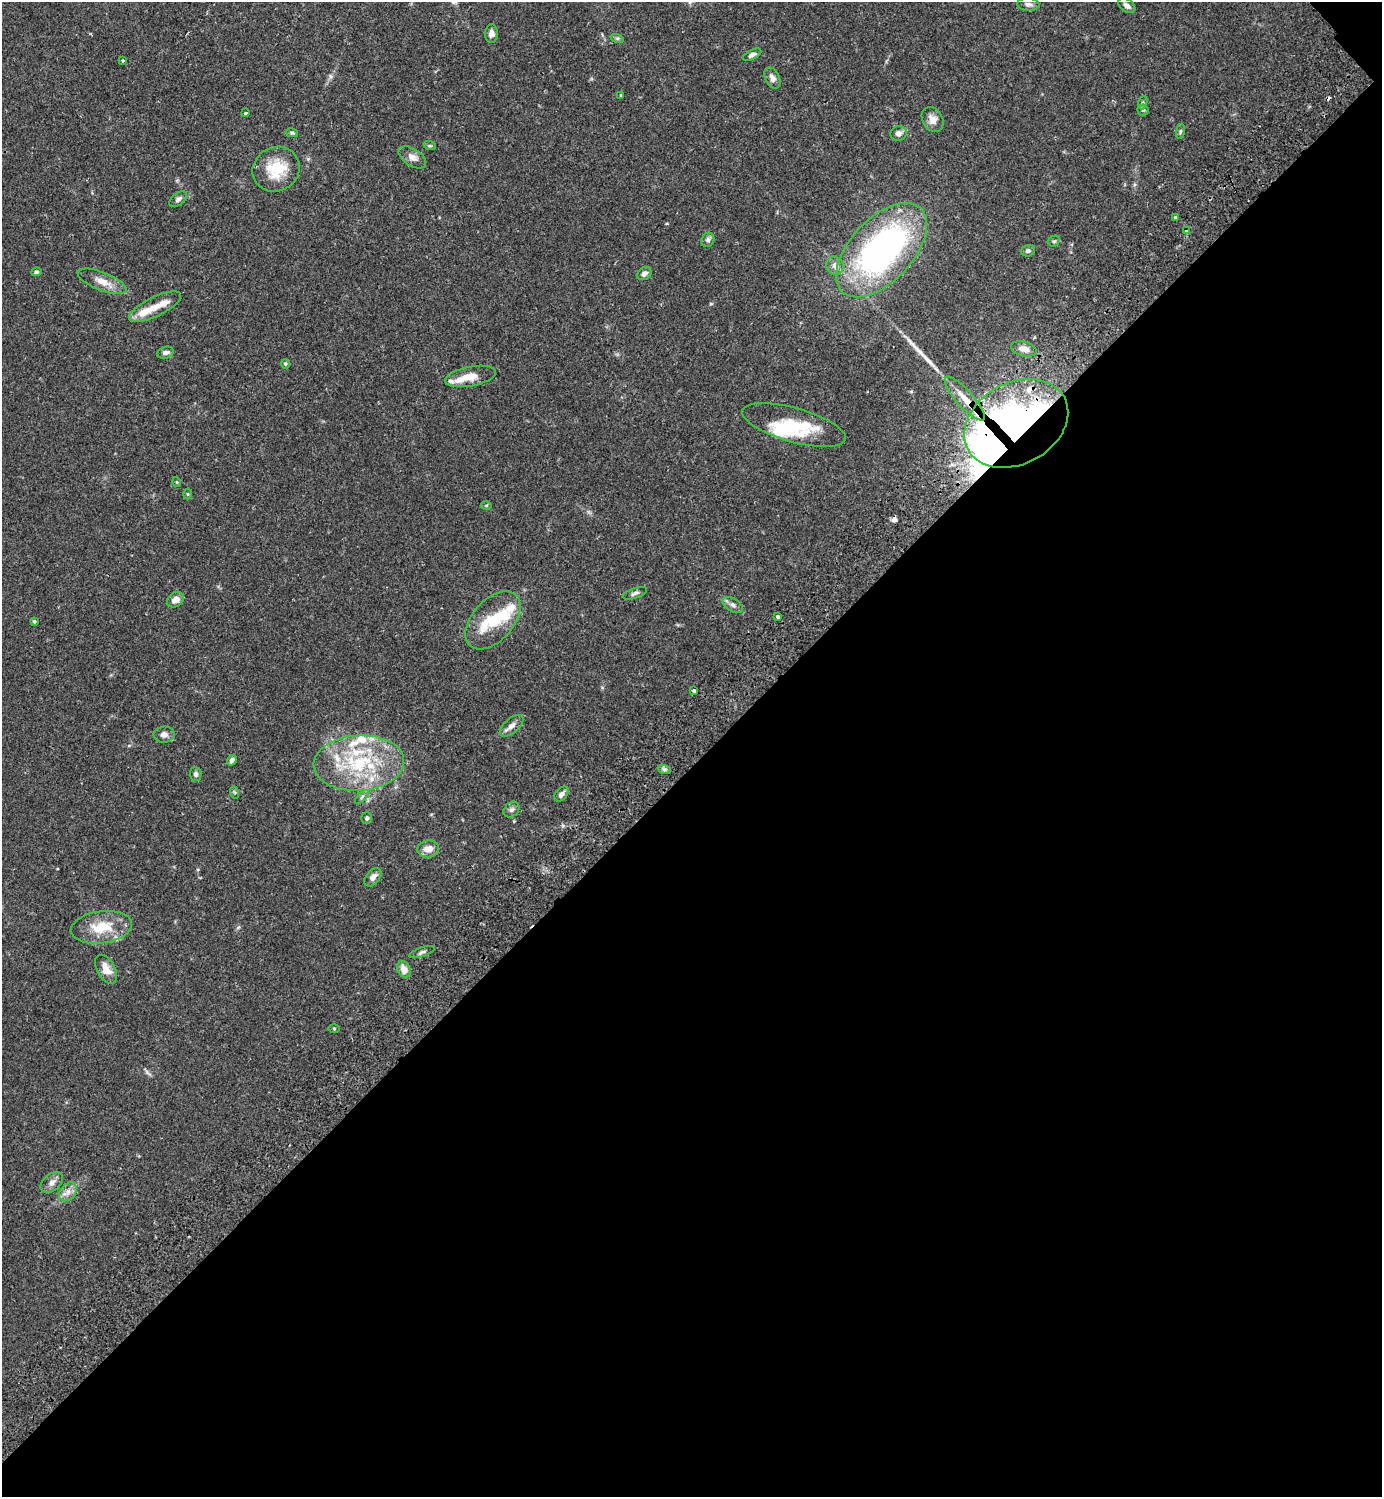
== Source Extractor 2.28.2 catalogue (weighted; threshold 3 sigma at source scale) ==
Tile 12 of 4 x 4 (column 4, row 3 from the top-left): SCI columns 4484-5863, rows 1539-3033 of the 6066 x 6070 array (HDU 1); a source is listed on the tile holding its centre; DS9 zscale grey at full resolution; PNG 1384 x 1499 px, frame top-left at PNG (2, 2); each listed source drawn as its Kron ellipse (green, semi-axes under 4 px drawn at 4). Shown black and unused: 49% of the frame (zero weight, under 2 of 3 exposures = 3% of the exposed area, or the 3 px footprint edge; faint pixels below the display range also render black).
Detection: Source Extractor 2.28.2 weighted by HDU 2 'WHT'; one run over the whole footprint, this tile lists its part. Background 0.0889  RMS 0.0056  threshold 0.0254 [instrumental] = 3 sigma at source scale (4.5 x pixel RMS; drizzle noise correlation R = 1.50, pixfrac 1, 0.05/0.05 arcsec/px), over >= 5 px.
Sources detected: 88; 2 inside a brighter object's white glare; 3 cosmic-ray / hot-pixel residue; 1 long thin detection or spike segment (spike, bleed or trail) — neither listed nor drawn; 15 inside a brighter listed object's ellipse — not listed separately; the other 67 listed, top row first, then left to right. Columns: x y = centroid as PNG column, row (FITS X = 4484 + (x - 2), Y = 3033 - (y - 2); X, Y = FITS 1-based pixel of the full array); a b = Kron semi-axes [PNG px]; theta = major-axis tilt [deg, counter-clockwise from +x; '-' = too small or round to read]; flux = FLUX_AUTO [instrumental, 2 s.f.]
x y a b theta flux
1028 4 11 6 -4 2.1
1127 6 9 6 -36 2.5
491 33 9 6 89 2.9
617 38 7 4 -17 0.91
752 55 10 4 26 1.8
123 61 3 2 - 0.78
772 78 11 7 -64 2.8
621 95 3 3 - 0.52
1143 103 7 4 71 0.86
1143 110 5 5 - 0.97
246 113 3 3 - 4.2
933 119 13 10 -59 4.4
1180 131 7 3 81 0.86
292 133 6 3 -14 0.82
899 133 8 7 - 2.6
430 146 6 4 -18 0.75
412 157 15 8 -33 3.7
276 169 24 22 30 18
178 199 10 5 37 1.7
1175 217 3 3 - 1.3
1187 231 4 3 - 3
708 240 7 6 - 1.6
1054 241 6 5 - 0.88
882 250 57 31 47 170
1028 251 7 5 16 1.3
835 265 9 8 - 3.3
36 272 5 4 - 1
644 273 7 6 - 2.1
102 281 26 9 -21 6.7
155 307 28 9 26 8.5
1024 349 13 7 -14 4
165 353 8 6 18 2.4
285 364 5 4 - 0.71
470 376 26 9 11 7.8
965 399 28 8 -48 10
1016 423 55 40 29 290
794 425 54 17 -16 28
177 482 5 3 - 0.5
188 494 5 3 - 0.5
486 505 5 3 - 0.6
635 593 12 5 19 1.7
175 600 9 7 38 4.2
733 605 11 6 -31 2.2
777 617 3 3 - 1.3
493 620 34 20 49 18
34 621 4 3 - 0.88
694 690 3 3 - 2.2
512 726 14 7 41 3.2
164 735 10 8 4 3.1
232 760 6 4 57 1.8
359 763 45 27 3 49
664 769 7 4 -19 1.1
196 774 7 5 -86 1.6
234 792 6 4 -70 0.74
561 794 8 5 47 2.3
362 797 9 3 45 1
512 810 9 7 44 1.7
367 818 5 5 - 1.2
428 849 11 8 8 5.1
373 877 10 6 49 3
101 927 31 16 8 18
422 952 13 4 19 1.5
106 969 16 9 -61 6.3
404 969 9 6 -68 5.7
334 1028 5 3 - 0.55
52 1182 13 8 40 3.1
68 1192 10 7 50 3.4
Overlapping masked pixels (flux is a lower limit): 3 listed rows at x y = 1187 231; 965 399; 1016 423